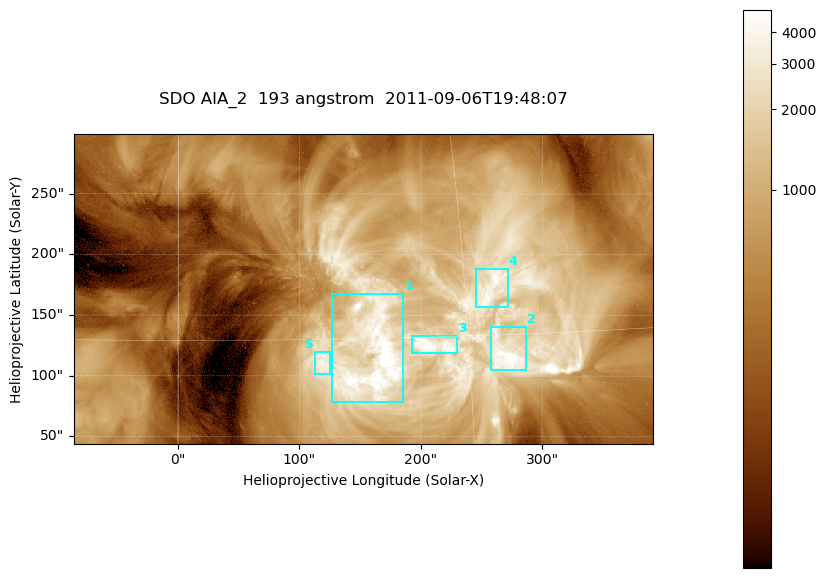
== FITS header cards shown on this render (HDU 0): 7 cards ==
TELESCOP= 'SDO     '           /
INSTRUME= 'AIA_2   '           /
WAVELNTH=                  193 /
WAVEUNIT= 'angstrom'           /
DATE-OBS= '2011-09-06T19:48:07.84' /
CTYPE1  = 'HPLN-TAN'           /
CTYPE2  = 'HPLT-TAN'           /

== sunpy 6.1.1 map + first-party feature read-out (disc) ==
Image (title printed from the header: SDO AIA_2  193 angstrom  2011-09-06T19:48:07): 794 x 424 px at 0.601 arcsec/px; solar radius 952 arcsec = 1585 px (partial field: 4.3% of the solar disc is inside the frame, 100% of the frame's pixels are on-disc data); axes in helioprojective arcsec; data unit not stated in the header (colour bar unlabelled)
Pointing: header CRPIX1/2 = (2043.76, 2047.55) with CRVAL1/2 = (0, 0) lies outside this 794 x 424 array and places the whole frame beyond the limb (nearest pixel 1.29 R_sun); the SolarSoft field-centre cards XCEN/YCEN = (152.5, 171.6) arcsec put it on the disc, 1711 arcsec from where CRPIX/CRVAL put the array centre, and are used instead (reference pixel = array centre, CRVAL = XCEN/YCEN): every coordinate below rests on XCEN/YCEN
Orientation: roll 0.0564 deg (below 1 deg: not rotated)
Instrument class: DISC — disc imager (sunpy class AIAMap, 193 A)
Bright regions (active regions / flare kernels): reference = the on-disc median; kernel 7 px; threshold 5 sigma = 2513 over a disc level ~595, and >= 1.15x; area >= 336 px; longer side >= 5 px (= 3 arcsec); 5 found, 5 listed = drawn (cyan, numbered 1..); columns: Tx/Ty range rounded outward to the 2 arcsec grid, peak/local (2 s.f.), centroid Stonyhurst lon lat
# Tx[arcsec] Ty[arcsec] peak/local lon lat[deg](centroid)
1 126..186 78..168 11 +10 +14
2 256..288 104..142 8.8 +17 +14
3 192..230 118..134 9.9 +13 +15
4 244..272 156..188 8.5 +16 +17
5 112..126 102..120 6.1 +7 +14